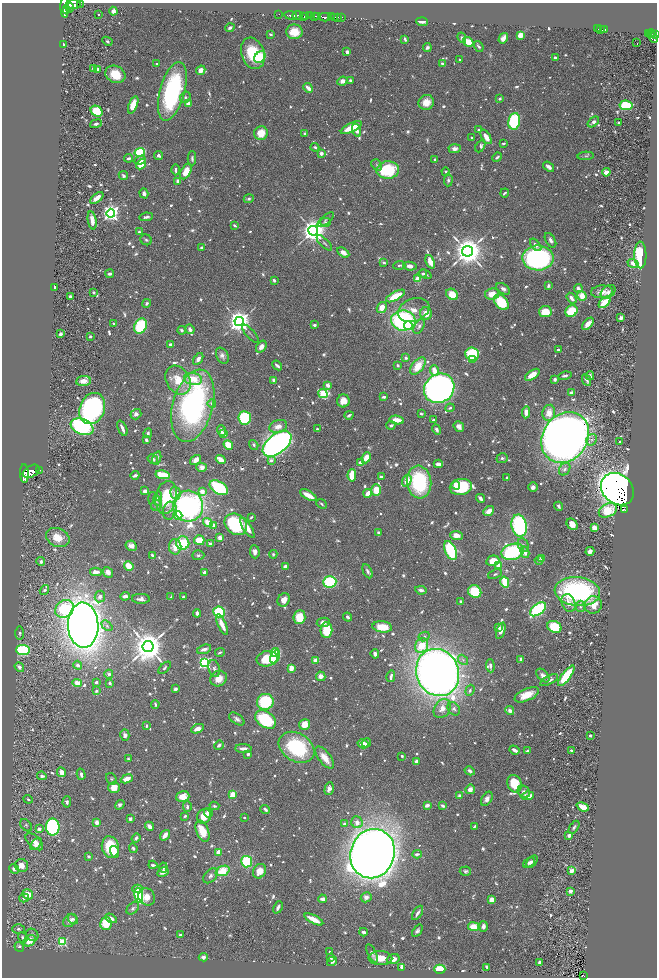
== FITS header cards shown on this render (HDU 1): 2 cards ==
NAXIS1  =                 1309
NAXIS2  =                 1951

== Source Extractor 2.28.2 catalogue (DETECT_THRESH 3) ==
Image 1309 x 1951 px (HDU 1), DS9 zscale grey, zoomed out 1/2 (1 PNG px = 2 x 2 image px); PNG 659 x 980 px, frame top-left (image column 1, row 1950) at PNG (2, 3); each listed source drawn as its Kron ellipse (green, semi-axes under 4 px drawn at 4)
Background 0.661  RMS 0.021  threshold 0.062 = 3 sigma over >= 5 px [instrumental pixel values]
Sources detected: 1202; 52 cannot appear on this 1/2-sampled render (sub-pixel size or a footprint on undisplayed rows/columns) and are neither listed nor drawn; of the other 1150, the 500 brightest by FLUX_AUTO listed and drawn (650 fainter detections omitted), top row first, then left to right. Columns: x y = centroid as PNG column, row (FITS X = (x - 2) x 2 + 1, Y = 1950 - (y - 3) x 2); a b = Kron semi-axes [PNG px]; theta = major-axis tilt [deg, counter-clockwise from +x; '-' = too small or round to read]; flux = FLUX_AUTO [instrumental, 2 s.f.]
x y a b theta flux
80 4 2 1 - 73
73 5 7 4 6 3300
65 7 11 3 90 3600
70 8 5 2 - 1200
66 9 3 2 - 740
113 11 4 3 - 27
99 14 2 2 - 13
279 14 3 1 - 49
290 15 6 2 -6 950
297 15 5 2 - 1600
303 16 3 2 - 370
309 16 4 2 - 540
314 16 3 2 - 270
306 17 2 2 - 280
318 17 4 2 - 650
325 17 6 2 -1 2200
331 17 3 2 - 480
335 17 3 2 - 730
337 17 2 1 - 240
341 17 3 2 - 270
422 22 6 2 -4 23
230 28 5 3 - 14
598 29 2 2 - 120
600 29 2 2 - 130
605 30 3 2 - 350
294 32 8 7 - 85
648 33 3 2 - 140
270 34 3 2 - 12
651 34 4 2 - 270
655 34 3 2 - 410
520 35 4 3 - 59
653 37 6 3 -66 630
462 38 5 4 - 10
503 38 5 4 - 29
405 39 4 2 - 8.6
107 41 5 4 - 8.6
468 42 6 3 -35 110
636 43 2 1 - 120
63 45 3 2 - 15
479 46 6 3 -53 8.7
427 48 4 3 - 12
347 52 3 2 - 27
253 53 16 11 -72 210
260 57 6 5 - 160
555 58 3 3 - 22
459 60 3 2 - 7.8
442 63 3 2 - 12
157 64 2 2 - 8.2
93 68 3 2 - 14
98 69 3 2 - 9
201 70 5 4 - 42
115 74 10 8 -26 98
351 80 3 3 - 13
342 81 5 4 - 28
308 88 5 3 - 28
172 91 30 12 74 680
185 97 6 5 - 11
500 99 3 2 - 9.4
426 102 8 7 - 54
189 104 4 3 - 30
133 105 9 4 69 65
626 105 6 4 -9 240
97 111 6 5 - 130
514 121 8 6 80 380
593 122 6 4 40 20
619 122 3 2 - 8.7
96 124 6 3 21 12
351 127 11 4 27 110
356 130 7 4 -71 25
479 130 2 2 - 25
261 133 7 6 - 89
305 133 3 3 - 9.1
486 137 8 4 -58 44
472 138 3 2 - 7.8
503 143 3 2 - 9.6
480 146 6 4 61 13
315 147 4 3 - 8.5
455 149 6 4 3 22
140 152 5 4 - 290
321 154 3 3 - 18
159 156 4 3 - 10
586 156 8 4 3 8.2
497 157 5 2 - 9.3
128 158 4 3 - 13
192 158 7 3 -88 10
435 159 3 2 - 9.7
140 160 6 4 26 22
141 164 6 4 48 88
377 165 6 4 -51 9.2
548 167 6 3 -38 23
176 170 5 2 - 14
388 170 11 8 6 270
186 172 8 5 60 90
446 172 4 3 - 8.8
606 172 4 3 - 40
123 176 5 3 - 10
448 180 6 4 87 11
178 181 3 3 - 32
144 193 5 3 - 18
505 193 4 2 - 11
97 198 8 3 40 47
249 199 5 4 - 9.8
111 213 4 4 - 1900
146 217 7 3 10 12
326 219 10 3 40 9.6
92 220 9 4 -81 35
325 222 5 4 - 11
235 226 3 2 - 9.2
313 231 5 5 - 5600
139 232 4 3 - 8.3
146 240 6 5 - 9.2
550 240 8 4 -59 20
324 243 10 3 -46 8.8
536 245 7 4 -49 18
201 248 3 3 - 11
468 251 5 5 - 9700
343 253 7 4 -31 33
640 255 13 6 -89 260
538 258 15 12 -1 940
430 262 7 4 -67 58
384 263 4 3 - 9.3
633 263 5 4 - 42
399 265 6 3 3 8.1
410 266 6 4 -10 23
110 274 4 3 - 16
422 274 5 4 - 8.6
425 274 6 3 -23 10
418 279 3 3 - 75
274 280 3 2 - 13
548 286 4 2 - 13
54 288 4 3 - 16
578 288 4 3 - 23
503 289 8 4 -34 16
94 292 2 2 - 26
602 292 11 6 4 41
608 292 8 5 40 17
452 294 6 5 - 83
492 294 7 5 10 58
70 296 3 2 - 8.3
395 296 10 4 28 120
582 296 5 4 - 59
571 298 6 3 -55 24
501 302 9 6 -49 180
605 302 7 3 42 160
147 303 4 3 - 11
382 307 6 4 56 50
414 310 16 11 20 63
571 311 6 5 - 210
545 312 6 5 - 110
426 313 6 6 - 55
621 318 3 3 - 21
403 320 12 10 -3 690
239 321 4 4 - 5000
113 323 2 2 - 9.2
588 324 7 3 46 44
314 325 3 3 - 15
408 325 4 4 - 76
140 326 8 6 64 290
419 326 8 4 61 15
190 329 5 4 - 16
182 330 4 3 - 8.2
61 334 3 3 - 12
250 334 11 2 -49 8
90 337 2 2 - 30
171 345 3 3 - 18
261 347 6 4 54 29
558 350 3 2 - 9.9
472 354 7 6 - 270
222 356 8 5 -63 18
406 358 3 3 - 14
198 359 7 4 57 24
472 360 4 4 - 31
277 365 5 2 - 14
398 365 3 3 - 12
418 366 10 5 51 89
435 371 5 4 - 52
532 375 8 4 34 70
565 376 7 3 13 12
590 376 4 3 - 9.9
193 379 9 6 -12 88
555 379 3 3 - 13
178 380 15 11 -58 99
274 380 4 2 - 29
587 380 6 3 -63 10
83 381 7 5 4 38
328 385 3 3 - 31
439 388 16 14 39 2500
571 392 4 2 - 7.8
323 394 5 4 - 270
384 397 4 2 - 13
343 401 6 6 - 50
212 403 4 3 - 17
193 406 37 20 75 1100
450 408 4 3 - 9.2
92 409 16 12 66 1200
526 412 6 4 83 44
549 413 8 6 80 57
136 414 5 5 - 21
421 414 4 3 - 8.3
349 415 4 3 - 12
245 418 7 6 - 290
397 420 7 4 -8 60
433 420 3 2 - 11
391 425 5 3 - 11
278 426 9 6 17 43
459 426 5 4 - 26
82 427 12 7 -23 580
122 428 8 3 -66 27
317 429 2 2 - 17
437 429 5 4 - 14
221 431 5 3 - 24
148 433 5 3 - 9.4
224 434 2 2 - 65
565 437 27 22 55 5700
146 440 3 2 - 9.7
592 440 6 5 - 12
620 442 3 2 - 7.9
277 444 17 9 39 2100
228 445 5 4 - 89
254 445 5 4 - 10
157 458 7 3 73 12
366 458 6 4 67 62
502 458 5 5 - 9.5
153 459 5 4 - 12
196 460 6 4 35 27
221 460 5 3 - 62
271 460 2 2 - 36
360 463 3 3 - 38
438 464 4 3 - 34
202 467 5 4 - 23
565 469 7 5 56 13
40 470 2 1 - 87
31 471 9 5 30 5400
24 473 9 4 -87 5000
135 475 4 2 - 15
163 475 7 4 -11 94
352 475 6 3 85 96
381 477 3 2 - 23
507 478 3 3 - 11
407 480 6 4 72 66
419 482 16 12 -83 440
456 485 4 2 - 26
461 487 11 8 11 400
533 487 5 4 - 18
219 488 10 6 -32 340
617 489 18 14 -43 7100
376 490 6 4 -90 82
145 491 4 3 - 20
202 491 4 4 - 41
176 493 7 5 -77 28
368 493 4 2 - 55
308 495 9 3 -30 82
166 497 16 10 80 240
158 498 7 4 81 18
480 498 4 3 - 17
155 501 10 5 -70 22
322 504 6 2 -40 7.9
156 506 5 5 - 9.7
188 506 15 15 - 1100
558 506 4 3 - 12
608 510 9 6 26 190
624 510 4 3 - 100
170 511 9 7 76 21
489 511 6 4 38 39
178 515 4 4 - 55
251 517 4 2 - 8.3
208 522 5 3 - 61
236 524 12 10 -40 380
572 524 6 5 - 49
214 525 3 3 - 23
519 526 11 7 -79 590
247 528 11 4 -59 52
595 528 4 3 - 49
378 532 4 3 - 9.4
456 535 6 4 -7 38
58 537 12 9 -24 78
220 538 4 4 - 25
199 540 5 5 - 110
183 543 7 6 - 190
210 543 4 3 - 10
523 545 7 5 -63 12
131 546 6 5 - 30
175 547 8 6 -89 65
450 550 10 5 -66 410
590 551 4 4 - 21
255 552 6 5 - 26
513 552 11 8 16 470
525 552 6 4 -75 25
273 554 4 4 - 8.5
152 555 4 2 - 17
198 555 6 5 - 11
541 558 4 3 - 12
539 560 4 3 - 11
493 561 6 5 - 81
41 562 5 4 - 11
498 565 3 3 - 38
129 566 5 3 - 86
285 567 3 3 - 24
368 571 7 3 -63 13
96 572 6 3 3 33
108 572 6 4 -48 28
204 572 3 2 - 18
495 574 7 3 21 8.3
330 582 6 5 - 310
505 582 5 3 - 160
44 590 5 3 - 7.8
421 590 6 3 -11 17
577 591 23 14 -6 830
475 592 7 6 - 180
125 596 5 2 - 20
100 597 6 5 - 17
171 597 3 2 - 10
183 597 2 2 - 11
141 599 9 5 -3 21
284 600 7 5 56 41
460 601 2 2 - 24
569 603 9 6 -68 34
593 605 9 8 - 69
580 606 6 5 - 11
64 609 10 8 34 230
538 609 9 5 36 540
219 612 6 5 - 290
197 613 4 2 - 15
299 617 7 6 - 110
348 617 5 3 - 11
323 622 6 4 11 31
83 625 22 15 -88 6200
222 625 11 3 -65 67
107 626 6 4 -42 8.4
382 627 10 5 -7 100
499 627 2 2 - 53
554 627 7 5 -25 180
326 630 8 6 88 160
501 631 8 3 70 38
20 633 7 3 90 9.3
424 636 6 4 29 11
422 646 8 6 64 110
148 647 5 5 - 11000
204 649 7 3 19 22
23 650 7 5 -4 470
220 652 5 3 - 7.9
275 652 4 3 - 75
375 654 5 3 - 16
275 657 7 3 64 200
267 659 10 7 11 170
521 659 2 2 - 41
316 660 4 3 - 34
463 660 6 4 -49 11
205 663 4 4 - 950
78 665 4 3 - 15
490 666 7 3 -86 18
19 667 5 4 - 19
165 668 7 3 42 9.3
291 668 3 3 - 63
214 669 9 5 -72 18
438 672 24 21 -67 5300
109 674 4 4 - 12
321 676 5 4 - 28
391 676 6 2 76 12
543 676 8 5 -46 25
566 676 12 4 53 240
219 679 8 7 - 56
549 680 10 4 28 21
96 682 3 3 - 12
77 683 5 4 - 50
110 683 3 3 - 8.4
175 689 3 3 - 14
470 690 6 3 70 8.5
96 691 4 3 - 9.7
527 695 13 6 24 76
265 702 8 8 - 260
155 704 4 2 - 8.8
442 708 10 7 55 42
454 709 7 5 -47 14
510 711 5 4 - 25
237 719 9 5 -34 17
266 719 11 8 -35 320
305 724 6 5 - 69
146 726 3 2 - 8
197 729 7 4 25 38
125 735 6 4 -75 21
590 735 3 2 - 9.8
366 743 5 3 - 14
363 744 5 4 - 33
219 745 5 3 - 14
297 747 19 14 -31 390
243 749 8 3 -2 30
514 750 5 2 - 36
528 751 3 2 - 22
571 751 3 2 - 9.8
248 754 4 3 - 11
402 756 3 2 - 8.8
325 758 13 6 -53 59
128 759 3 2 - 9.1
416 762 4 2 - 28
470 771 5 4 - 15
61 772 5 4 - 36
81 774 5 3 - 14
42 776 5 4 - 15
111 779 6 5 - 8.6
127 779 6 4 22 49
514 784 9 7 -70 150
114 787 5 5 - 74
329 789 7 4 76 19
470 789 5 4 - 34
524 792 7 5 -44 18
232 794 4 3 - 64
460 795 3 2 - 15
528 796 6 3 8 77
183 797 7 5 17 68
28 799 4 3 - 9.7
487 799 8 4 58 25
67 802 5 4 - 10
120 805 5 4 - 14
427 805 4 3 - 25
214 806 5 3 - 9.2
443 806 4 3 - 20
187 807 5 3 - 12
583 807 6 3 -24 46
265 809 5 3 - 18
208 813 4 3 - 26
185 816 3 2 - 7.9
204 816 7 6 - 84
244 818 2 2 - 8.2
130 819 3 2 - 19
97 822 3 3 - 37
357 822 6 5 - 26
344 824 2 2 - 36
26 825 7 5 -50 11
149 826 5 3 - 21
474 826 4 2 - 9.3
53 827 8 7 - 560
574 827 7 4 56 11
39 829 4 3 - 19
202 831 11 6 -68 100
165 835 5 3 - 39
569 835 4 3 - 23
136 838 5 3 - 10
34 842 10 5 -45 56
36 844 7 4 50 23
110 847 11 8 -79 210
133 848 5 3 - 11
115 852 6 4 -73 23
218 852 3 3 - 63
372 854 25 22 71 10000
417 854 5 3 - 13
89 856 4 3 - 7.9
532 861 7 4 50 13
247 862 6 5 - 270
529 863 7 4 36 16
22 865 7 6 - 56
153 865 4 3 - 11
163 867 5 3 - 8
14 869 5 4 - 26
223 871 7 5 22 140
259 871 7 6 - 61
465 871 6 4 4 9.8
572 871 3 2 - 110
163 872 6 4 28 30
210 876 8 5 50 17
138 889 5 4 - 60
570 891 3 3 - 13
28 894 5 5 - 75
139 895 7 4 -79 310
147 897 9 8 - 58
366 897 5 5 - 21
24 898 5 3 - 11
322 899 4 3 - 27
491 900 4 3 - 44
278 907 6 3 66 15
133 908 7 5 47 12
417 913 8 3 57 15
111 918 6 4 -30 19
73 919 6 4 -49 9.6
314 919 10 3 -27 87
70 920 7 5 46 22
106 924 6 5 - 140
483 926 5 4 - 22
474 927 5 4 - 81
18 929 6 4 1 11
417 931 7 4 54 12
363 932 4 3 - 15
180 934 3 2 - 7.9
32 935 6 5 - 14
23 938 5 4 - 15
29 941 6 5 - 60
62 942 4 3 - 290
19 947 5 4 - 12
330 952 3 3 - 8
372 953 10 4 -65 16
203 957 4 3 - 13
331 957 4 3 - 11
380 958 12 7 -2 81
393 959 6 5 - 43
332 961 5 4 - 19
540 962 3 3 - 11
402 967 4 3 - 24
487 967 3 2 - 12
440 969 5 4 - 97
583 976 4 3 - 93
At the frame edge (FLAGS 8, measured only in part): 1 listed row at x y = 655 34
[650 fainter detections neither listed nor drawn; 52 sub-pixel or undisplayed-footprint detections neither listed nor drawn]